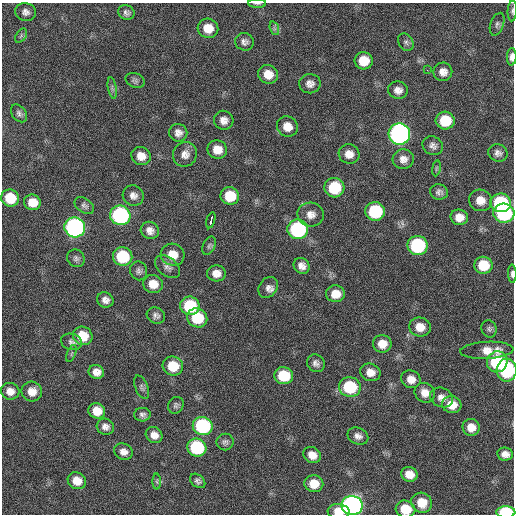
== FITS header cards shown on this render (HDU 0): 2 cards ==
NAXIS1  =                  512 / Axis length
NAXIS2  =                  512 / Axis length

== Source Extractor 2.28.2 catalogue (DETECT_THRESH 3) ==
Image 512 x 512 px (HDU 0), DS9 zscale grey, 1 PNG px = 1 image px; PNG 516 x 516 px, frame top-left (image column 1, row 512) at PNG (2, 3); each listed source drawn as its Kron ellipse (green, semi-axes under 4 px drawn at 4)
Background 120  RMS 11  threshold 33.8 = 3 sigma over >= 5 px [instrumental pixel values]
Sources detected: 114; all 114 listed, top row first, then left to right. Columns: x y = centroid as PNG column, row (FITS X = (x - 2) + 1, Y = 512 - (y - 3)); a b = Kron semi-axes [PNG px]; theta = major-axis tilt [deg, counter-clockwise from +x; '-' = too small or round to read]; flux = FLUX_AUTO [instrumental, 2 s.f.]
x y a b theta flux
257 3 9 2 -2 1100
512 11 10 4 86 1800
26 12 10 9 - 3900
126 13 8 7 - 2800
497 24 12 6 69 2300
208 28 10 9 - 12000
274 28 7 4 -72 1700
21 36 8 5 57 1500
244 42 9 8 - 3400
406 42 9 7 -59 2100
512 57 8 5 87 3700
364 61 9 8 - 14000
427 70 3 2 - 2600
443 72 9 9 - 5600
268 74 10 9 - 9800
135 80 10 7 -24 2100
310 84 10 9 - 4600
112 88 11 3 -79 1700
398 90 10 8 -12 5100
19 113 10 7 -51 2500
224 120 10 9 - 5300
445 121 9 9 - 23000
287 126 11 9 -35 8300
178 133 9 9 - 4400
399 134 11 10 - 300000
433 146 10 9 - 3700
217 150 10 9 - 9100
498 153 10 8 -20 3500
185 154 12 11 - 6100
349 154 10 9 - 6500
141 156 10 9 - 8000
403 159 10 10 - 5300
436 168 8 4 81 1100
334 188 10 9 - 33000
439 192 9 7 -14 3000
133 195 11 10 - 4600
230 196 9 9 - 19000
10 198 9 8 - 21000
480 200 11 10 - 8400
32 202 8 7 - 10000
501 203 10 9 - 62000
84 205 11 7 -36 2400
375 211 10 9 - 50000
504 213 10 9 - 83000
311 214 13 12 - 6800
120 215 10 9 - 130000
459 217 9 8 - 7000
211 220 8 3 74 15000
75 227 10 10 - 230000
298 229 10 10 - 92000
150 230 9 8 - 4900
417 245 10 9 - 73000
209 246 10 6 64 2000
173 255 12 11 - 12000
123 256 10 9 - 37000
76 258 9 8 - 2500
483 265 9 8 - 19000
302 266 8 7 - 4900
168 267 14 9 -39 4400
139 271 9 8 - 2800
216 273 9 8 - 6200
512 274 9 4 -89 2300
153 284 10 9 - 9400
268 288 11 9 54 4300
336 294 9 8 - 9400
105 300 8 7 - 4000
190 306 10 9 - 40000
156 315 9 7 -27 3000
197 318 10 9 - 28000
420 327 11 9 -6 9900
489 329 9 7 -71 2100
83 336 10 9 - 18000
72 342 11 8 -16 2900
382 344 9 8 - 8900
487 350 26 8 3 10000
71 353 9 3 69 1000
497 362 10 10 - 56000
316 363 9 8 - 3500
173 366 10 9 - 19000
507 370 11 10 - 60000
96 372 8 7 - 5700
370 372 10 8 -21 7200
284 376 9 8 - 28000
411 379 10 9 - 6700
142 387 12 6 -68 2400
350 387 11 10 - 42000
10 391 9 8 - 6600
32 391 10 10 - 8600
425 393 10 9 - 7200
442 397 12 9 -24 5500
176 405 9 7 56 2100
452 405 10 8 -10 11000
97 411 8 7 - 11000
142 415 8 6 -2 2500
203 426 10 9 - 82000
105 427 9 8 - 4000
471 427 8 8 - 7800
154 435 9 7 -37 5800
358 436 11 8 -24 4000
225 442 8 8 - 2400
197 447 9 9 - 61000
123 452 9 8 - 4900
505 454 8 6 -8 4700
312 455 9 7 -29 7300
409 474 8 7 - 8300
77 481 9 8 - 10000
198 481 9 6 -40 2300
157 482 8 4 -90 1400
314 484 9 8 - 13000
422 503 10 10 - 13000
352 505 10 9 - 340000
405 509 10 8 -14 18000
338 511 11 7 -4 9800
506 512 9 6 -1 48000
At the frame edge (FLAGS 8, measured only in part): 7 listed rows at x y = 257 3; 512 11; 512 57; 512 274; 405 509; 338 511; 506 512